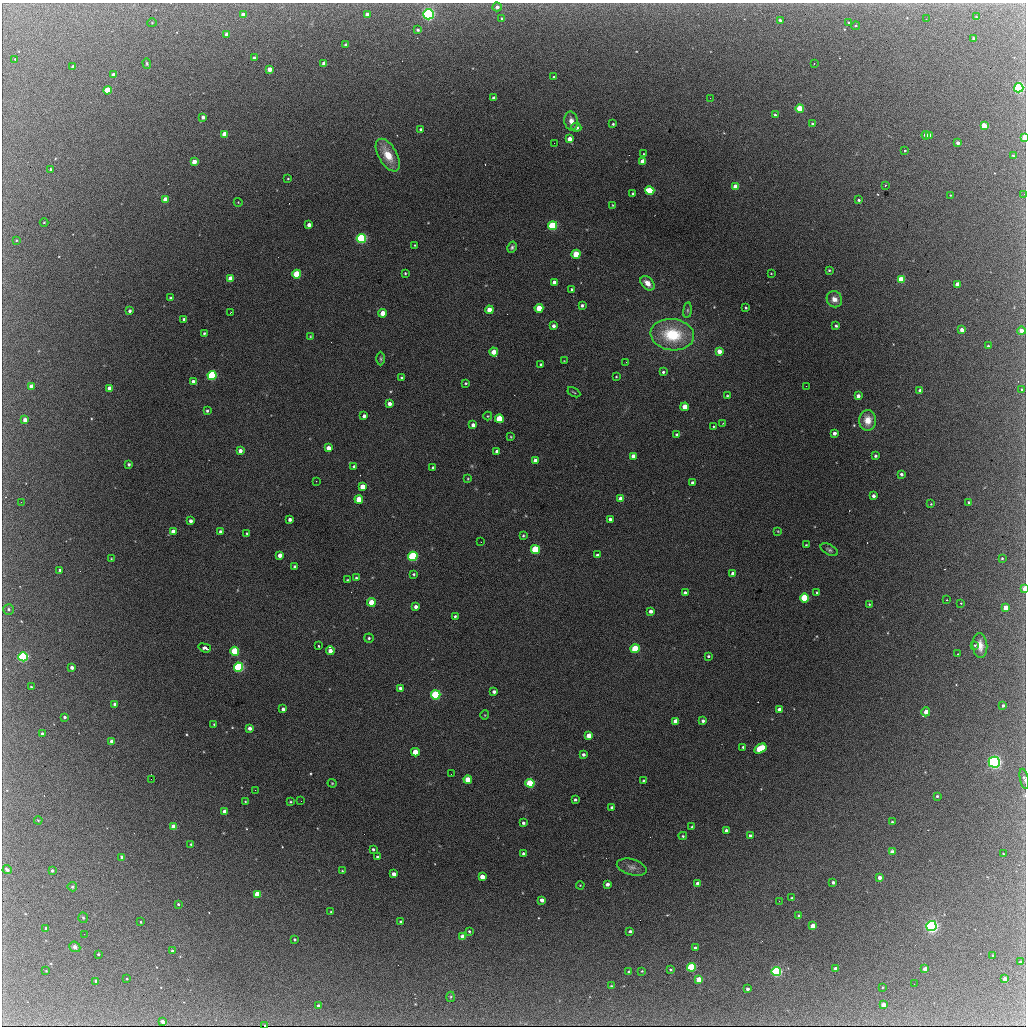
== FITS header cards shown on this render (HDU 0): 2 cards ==
NAXIS1  =                 1024 / length of data axis 1
NAXIS2  =                 1024 / length of data axis 2

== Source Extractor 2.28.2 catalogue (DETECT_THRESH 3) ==
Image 1024 x 1024 px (HDU 0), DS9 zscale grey, 1 PNG px = 1 image px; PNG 1028 x 1028 px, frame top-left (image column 1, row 1024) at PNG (2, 3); each listed source drawn as its Kron ellipse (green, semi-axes under 4 px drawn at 4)
Background 2030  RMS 33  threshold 98.1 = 3 sigma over >= 5 px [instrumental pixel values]
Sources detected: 312; all 312 listed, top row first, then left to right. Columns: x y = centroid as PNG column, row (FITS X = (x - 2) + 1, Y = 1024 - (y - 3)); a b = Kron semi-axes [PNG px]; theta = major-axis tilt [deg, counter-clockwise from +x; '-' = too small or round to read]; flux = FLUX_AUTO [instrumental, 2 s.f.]
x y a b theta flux
497 7 4 4 - 7600
367 14 4 3 - 11000
428 14 5 5 - 510000
243 15 4 3 - 14000
976 17 3 3 - 2400
502 18 3 3 - 2100
926 19 2 2 - 2300
780 20 3 3 - 4900
152 23 4 4 - 2000
849 23 3 2 - 2300
856 26 4 3 - 2400
418 30 4 3 - 4100
227 34 4 3 - 12000
974 39 3 3 - 10000
345 45 3 3 - 4100
254 58 4 3 - 8700
15 59 3 3 - 1300
147 63 5 4 - 2900
324 63 4 4 - 17000
814 64 2 2 - 1400
73 67 3 3 - 9500
270 69 4 4 - 23000
114 75 4 3 - 17000
554 77 3 3 - 4300
1019 88 4 4 - 350000
107 90 4 4 - 91000
494 98 4 3 - 10000
710 98 2 2 - 5800
800 108 4 4 - 70000
775 115 3 3 - 3200
203 117 4 3 - 8200
571 121 9 7 -81 16000
613 124 3 3 - 2800
812 124 3 2 - 2700
984 126 4 4 - 59000
576 127 5 4 - 13000
421 129 4 3 - 3200
224 134 4 4 - 41000
926 135 4 4 - 15000
929 135 4 3 - 8400
1024 137 4 3 - 40000
569 139 4 4 - 17000
554 143 2 2 - 6000
958 143 3 3 - 8100
905 151 3 3 - 5300
643 154 2 2 - 1800
388 155 18 9 -60 45000
1013 156 3 3 - 2800
643 161 4 4 - 38000
194 162 4 4 - 19000
51 169 3 3 - 2300
288 179 3 3 - 2000
885 185 3 2 - 2100
736 187 4 4 - 43000
650 191 5 4 - 130000
633 194 3 3 - 3200
1024 194 3 3 - 2400
950 195 4 2 - 1400
165 199 4 4 - 26000
859 200 3 3 - 3200
238 202 4 3 - 1400
612 205 3 2 - 1600
44 222 4 3 - 1800
309 225 4 4 - 13000
553 226 4 4 - 200000
361 238 5 4 - 360000
16 240 3 2 - 1900
415 245 4 3 - 2000
512 247 6 4 60 4600
576 254 4 4 - 72000
829 270 3 3 - 2600
405 273 4 3 - 2400
771 273 3 2 - 1400
297 274 4 4 - 120000
231 279 4 4 - 39000
901 279 4 4 - 70000
554 282 4 4 - 8800
647 283 8 5 -45 18000
957 284 4 4 - 21000
572 289 4 4 - 3200
171 298 4 4 - 4600
834 299 8 7 - 14000
582 305 4 3 - 4300
539 308 4 4 - 47000
746 308 3 3 - 2500
489 310 4 4 - 31000
687 310 8 4 82 3900
130 311 3 3 - 5500
230 313 2 2 - 1300
383 313 4 4 - 29000
184 319 3 3 - 4700
553 326 3 3 - 6800
836 326 3 3 - 4000
962 330 4 4 - 15000
1021 331 4 4 - 16000
204 333 3 3 - 2900
672 335 22 15 -7 120000
310 336 3 3 - 1500
988 346 3 3 - 3100
719 351 4 4 - 20000
494 352 4 4 - 27000
381 359 7 3 -89 3200
564 361 2 2 - 1200
626 362 2 2 - 1500
541 365 3 3 - 3500
663 372 3 3 - 3500
212 375 4 4 - 240000
616 377 3 2 - 1700
402 378 3 3 - 3600
193 381 4 3 - 7400
466 383 3 2 - 2200
31 386 4 4 - 20000
806 386 2 2 - 2100
109 388 4 4 - 15000
1022 390 4 3 - 3300
920 391 4 3 - 6800
574 392 7 2 -30 1900
727 396 3 2 - 2100
858 396 4 4 - 12000
389 404 4 4 - 11000
685 407 4 4 - 32000
207 411 4 3 - 3500
364 416 4 3 - 7100
488 416 4 4 - 2000
499 419 4 4 - 79000
25 420 4 3 - 15000
868 420 10 8 90 27000
723 423 2 2 - 1300
473 425 4 4 - 10000
713 426 3 3 - 7200
834 433 4 3 - 8100
677 435 4 3 - 7000
511 437 4 3 - 1800
328 448 4 4 - 18000
240 451 4 4 - 10000
497 451 4 3 - 7300
633 456 4 4 - 12000
875 456 3 3 - 4300
535 461 4 4 - 11000
129 464 3 3 - 4400
354 466 4 3 - 3300
433 467 4 4 - 2700
901 474 3 3 - 5800
468 479 3 3 - 1700
316 481 2 2 - 1200
692 483 3 3 - 4900
362 487 4 4 - 29000
873 496 4 3 - 7600
359 499 4 4 - 39000
621 499 4 4 - 22000
21 502 2 2 - 4600
969 502 3 3 - 3800
931 504 4 3 - 1600
610 519 3 3 - 4900
290 520 3 3 - 6900
191 521 4 3 - 8200
220 531 3 3 - 4000
778 531 4 3 - 1500
173 532 4 4 - 18000
247 533 3 3 - 2000
523 535 4 3 - 2400
481 542 2 2 - 1000
806 545 3 3 - 2200
535 550 4 4 - 170000
829 550 9 5 -29 5200
280 555 4 4 - 15000
597 555 3 3 - 4300
413 556 5 4 - 260000
1002 558 3 2 - 2400
111 559 3 2 - 1400
295 566 3 3 - 4200
60 570 3 3 - 4600
414 574 4 4 - 2700
733 574 4 4 - 13000
356 578 3 3 - 3100
347 580 3 3 - 2200
1024 589 4 2 - 28000
817 592 3 3 - 2400
685 593 4 3 - 6600
804 598 4 4 - 140000
947 600 3 2 - 3100
371 602 4 4 - 61000
961 603 3 3 - 2500
869 604 3 2 - 1900
416 607 3 3 - 7600
1006 608 4 4 - 27000
9 609 5 5 - 4500
651 611 4 3 - 8700
455 616 4 3 - 2800
369 638 5 4 - 3700
975 645 4 3 - 2000
980 645 12 7 -84 21000
318 646 3 2 - 3100
205 648 6 3 -19 23000
635 649 4 4 - 120000
235 651 4 4 - 120000
330 651 5 4 - 15000
957 654 3 2 - 2300
708 656 4 3 - 3300
23 657 5 4 - 310000
238 667 4 4 - 320000
72 668 4 3 - 11000
31 687 3 2 - 2300
400 688 4 4 - 6400
494 692 4 3 - 7000
436 695 4 4 - 250000
115 704 4 3 - 6200
1003 706 3 3 - 4800
283 709 4 3 - 5900
779 710 4 4 - 17000
926 712 4 4 - 21000
485 715 5 3 - 1600
64 717 3 3 - 4800
676 721 4 4 - 22000
703 721 3 3 - 5400
214 724 3 3 - 1800
250 728 4 3 - 10000
42 734 4 3 - 7000
589 736 4 4 - 25000
112 741 4 4 - 15000
743 747 3 3 - 3000
760 748 6 4 31 130000
415 752 4 4 - 41000
583 755 3 3 - 5400
994 762 5 5 - 650000
451 774 2 2 - 1700
151 779 2 2 - 2200
1024 779 10 3 -78 5200
468 780 4 4 - 37000
643 780 3 2 - 2100
332 783 4 4 - 2100
530 783 4 4 - 150000
255 790 2 2 - 8300
937 796 3 3 - 3100
575 800 3 3 - 3500
245 801 3 2 - 1500
301 801 2 2 - 3500
290 802 3 3 - 2100
612 808 4 3 - 6200
225 812 4 4 - 24000
38 820 4 3 - 1800
892 822 3 3 - 2400
523 823 3 3 - 4800
174 827 4 4 - 42000
692 827 3 3 - 2500
726 830 3 3 - 6900
683 836 4 4 - 2600
750 836 4 4 - 8800
191 844 3 3 - 2700
373 849 3 3 - 3700
892 852 4 4 - 20000
524 854 4 3 - 8000
1003 854 3 2 - 1400
122 857 3 3 - 5700
378 857 3 3 - 6000
632 867 15 7 -17 12000
7 870 5 4 - 9100
52 871 3 3 - 5200
342 871 3 3 - 1900
394 874 4 3 - 13000
482 877 4 4 - 24000
880 878 4 3 - 14000
833 882 3 3 - 5700
698 883 4 3 - 15000
607 884 4 3 - 9800
580 885 4 3 - 1700
72 887 5 4 - 3300
257 894 4 4 - 47000
792 898 3 3 - 2700
542 900 4 4 - 14000
779 901 3 2 - 2100
178 904 3 3 - 2700
331 912 3 2 - 2000
799 916 3 3 - 5600
83 917 5 4 - 2500
141 922 3 2 - 1900
401 922 4 3 - 4200
813 926 4 4 - 23000
931 926 5 5 - 560000
46 929 3 3 - 6100
469 931 3 3 - 2800
630 931 3 3 - 4900
84 934 2 2 - 1300
463 936 4 4 - 28000
295 939 3 3 - 2500
75 947 6 5 - 6500
695 948 4 3 - 6400
172 951 3 3 - 5100
98 954 3 3 - 2700
993 955 3 2 - 2500
1020 962 3 3 - 5300
691 967 4 4 - 180000
836 969 4 3 - 15000
925 969 4 3 - 17000
670 970 4 3 - 2200
46 971 2 2 - 1600
642 971 3 3 - 1900
629 972 3 3 - 4600
776 972 4 4 - 370000
127 979 2 2 - 1700
1005 979 3 3 - 13000
699 980 4 4 - 52000
96 981 4 3 - 11000
914 984 2 2 - 860
611 986 3 3 - 1800
883 987 2 2 - 1700
747 989 3 3 - 6000
451 997 5 3 - 2600
883 1005 4 4 - 24000
318 1006 3 3 - 6300
163 1022 4 3 - 13000
265 1025 3 3 - 2900
At the frame edge (FLAGS 8, measured only in part): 5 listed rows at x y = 1024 137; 1024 194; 1024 589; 1024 779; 265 1025